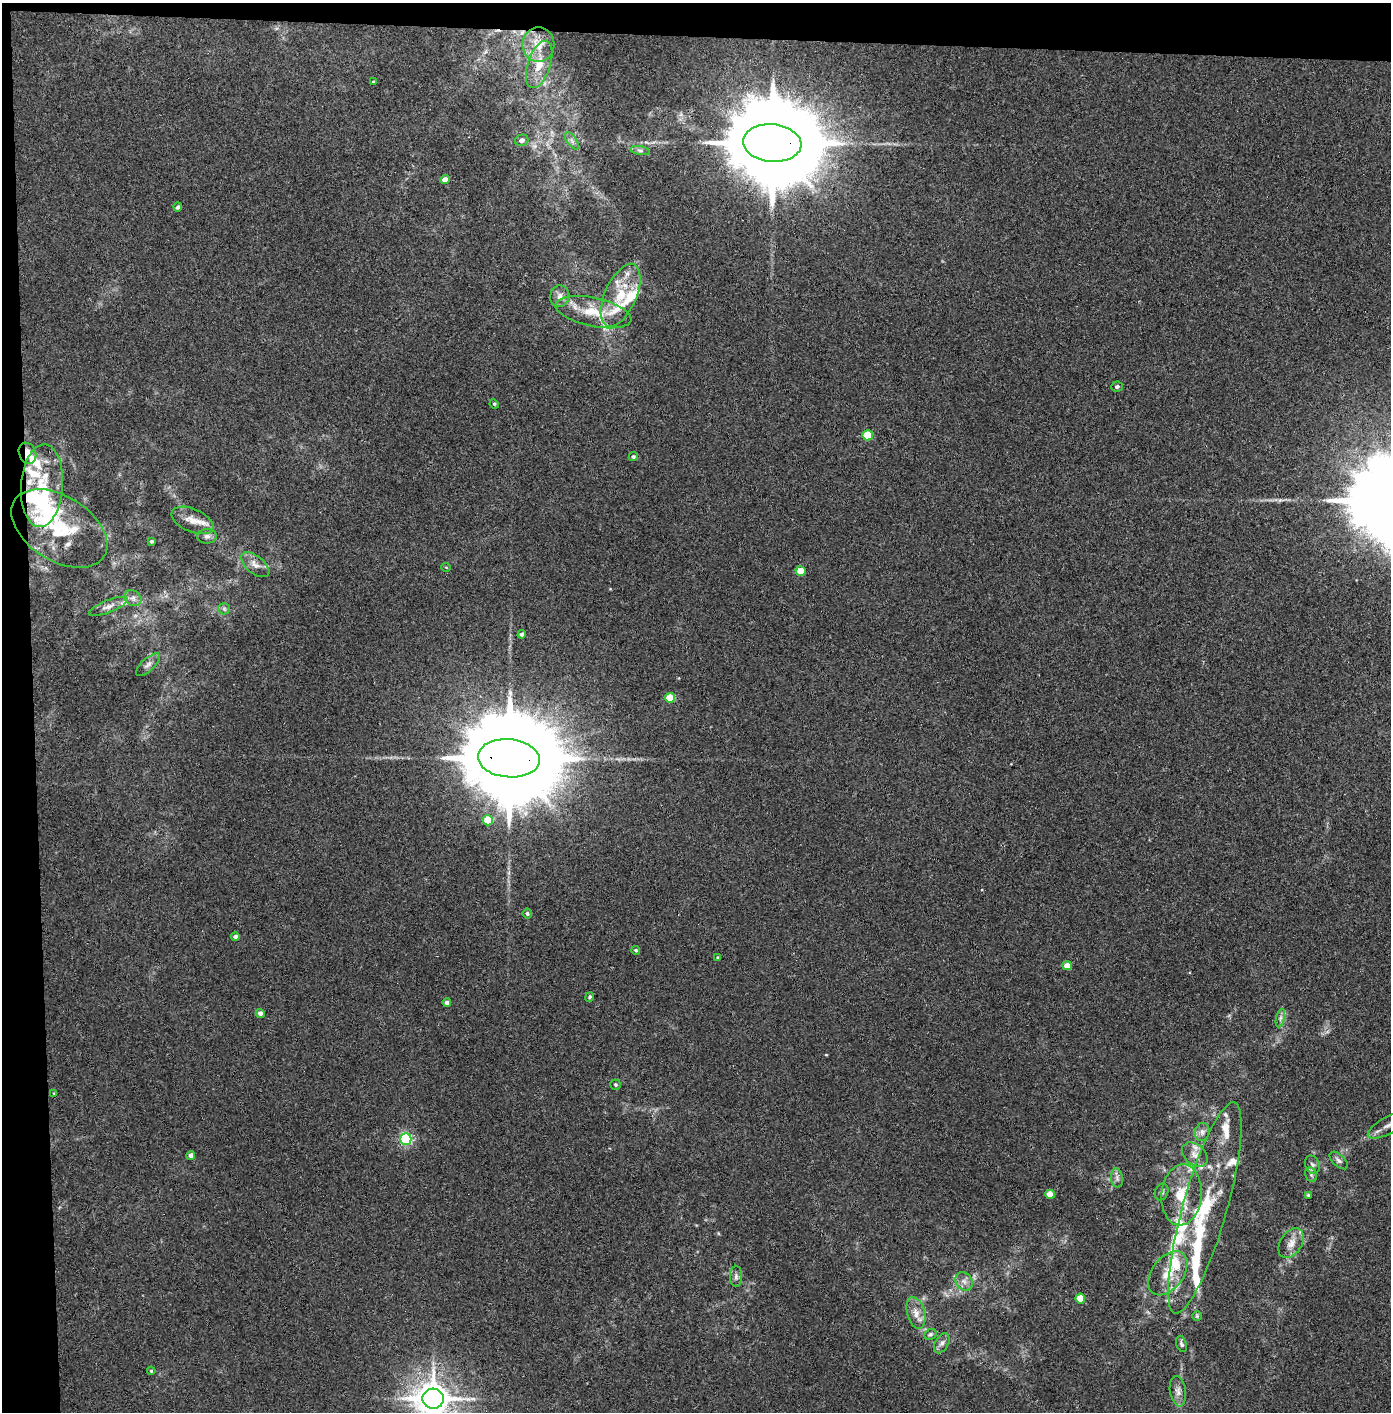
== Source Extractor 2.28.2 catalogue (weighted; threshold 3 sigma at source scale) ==
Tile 1 of 3 x 3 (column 1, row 1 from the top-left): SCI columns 80-1468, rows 2825-4234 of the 4323 x 4241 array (HDU 1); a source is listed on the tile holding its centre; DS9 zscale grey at full resolution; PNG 1393 x 1414 px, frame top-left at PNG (2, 3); each listed source drawn as its Kron ellipse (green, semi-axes under 4 px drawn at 4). Shown black and unused: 5% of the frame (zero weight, under 3 of 4 exposures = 6% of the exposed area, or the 3 px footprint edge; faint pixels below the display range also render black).
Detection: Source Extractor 2.28.2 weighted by HDU 2 'WHT'; one run over the whole footprint, this tile lists its part. Background 0.045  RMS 0.0057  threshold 0.0257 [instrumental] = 3 sigma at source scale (4.5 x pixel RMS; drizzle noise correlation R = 1.50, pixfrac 1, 0.05/0.05 arcsec/px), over >= 5 px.
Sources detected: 89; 1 inside a brighter object's white glare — neither listed nor drawn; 17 inside a brighter listed object's ellipse — not listed separately; the other 71 listed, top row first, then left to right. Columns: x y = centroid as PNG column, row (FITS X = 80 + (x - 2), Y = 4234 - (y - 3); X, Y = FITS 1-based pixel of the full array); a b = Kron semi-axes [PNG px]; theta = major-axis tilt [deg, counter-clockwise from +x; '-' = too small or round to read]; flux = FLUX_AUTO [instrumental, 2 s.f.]
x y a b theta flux
538 44 17 16 - 8.7
539 64 25 11 72 9.4
374 82 3 2 - 0.71
522 140 7 5 18 2.5
572 141 10 5 -55 2
772 143 29 19 -5 15000
640 150 10 4 -11 1.5
445 180 5 4 - 4.2
178 207 4 4 - 1.4
621 295 33 16 66 19
560 296 11 9 77 3.2
593 312 39 14 -12 17
1117 387 6 5 - 1.3
494 404 4 4 - 0.69
868 435 5 5 - 17
27 453 11 8 -67 3.8
633 457 4 4 - 1
42 486 41 21 86 26
192 520 22 11 -23 7.6
59 528 53 32 -32 39
207 536 10 7 5 2.3
151 541 3 3 - 0.82
255 565 17 8 -39 4.3
446 567 5 3 - 0.43
801 571 5 4 - 8.6
133 598 9 7 -38 2.6
108 606 20 6 22 3.3
224 609 6 5 - 1.1
522 634 4 4 - 1.8
148 665 15 6 43 2.7
670 698 5 5 - 14
509 758 31 19 -5 18000
488 820 5 5 - 17
527 914 5 4 - 1.2
235 936 4 4 - 1.8
636 950 4 4 - 0.79
718 958 4 3 - 0.86
1067 966 5 4 - 6.4
590 997 5 4 - 1.1
447 1003 4 4 - 2.6
260 1013 5 4 - 2.3
1280 1018 9 4 77 1.6
615 1085 5 5 - 0.99
54 1093 3 3 - 0.58
1389 1125 24 8 28 5.4
1202 1132 9 7 75 2.3
406 1139 6 5 - 97
191 1155 4 4 - 3.2
1195 1155 14 10 -41 4.8
1339 1160 11 6 -42 1.8
1312 1165 9 7 -66 2.2
1311 1175 7 5 -69 1.6
1117 1178 10 6 -82 1.9
1162 1192 8 6 70 1.4
1050 1194 5 4 - 8.8
1182 1195 31 20 85 20
1308 1195 3 3 - 0.63
1205 1208 110 22 74 65
1291 1243 16 10 57 5.7
1168 1273 25 15 53 13
736 1276 11 6 -90 2
964 1281 10 8 -54 2.9
1080 1298 5 5 - 14
916 1313 16 9 -76 5.3
1197 1316 5 5 - 0.82
931 1334 6 5 - 0.96
942 1343 11 6 60 2.4
1181 1344 8 5 -72 1.2
151 1371 4 3 - 0.57
1178 1391 15 8 -81 3.4
433 1399 10 10 - 1100
Overlapping masked pixels (flux is a lower limit): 3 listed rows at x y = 772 143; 27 453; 509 758
Isophote crosses this tile's border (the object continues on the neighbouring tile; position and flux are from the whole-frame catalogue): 2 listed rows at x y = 1389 1125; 433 1399